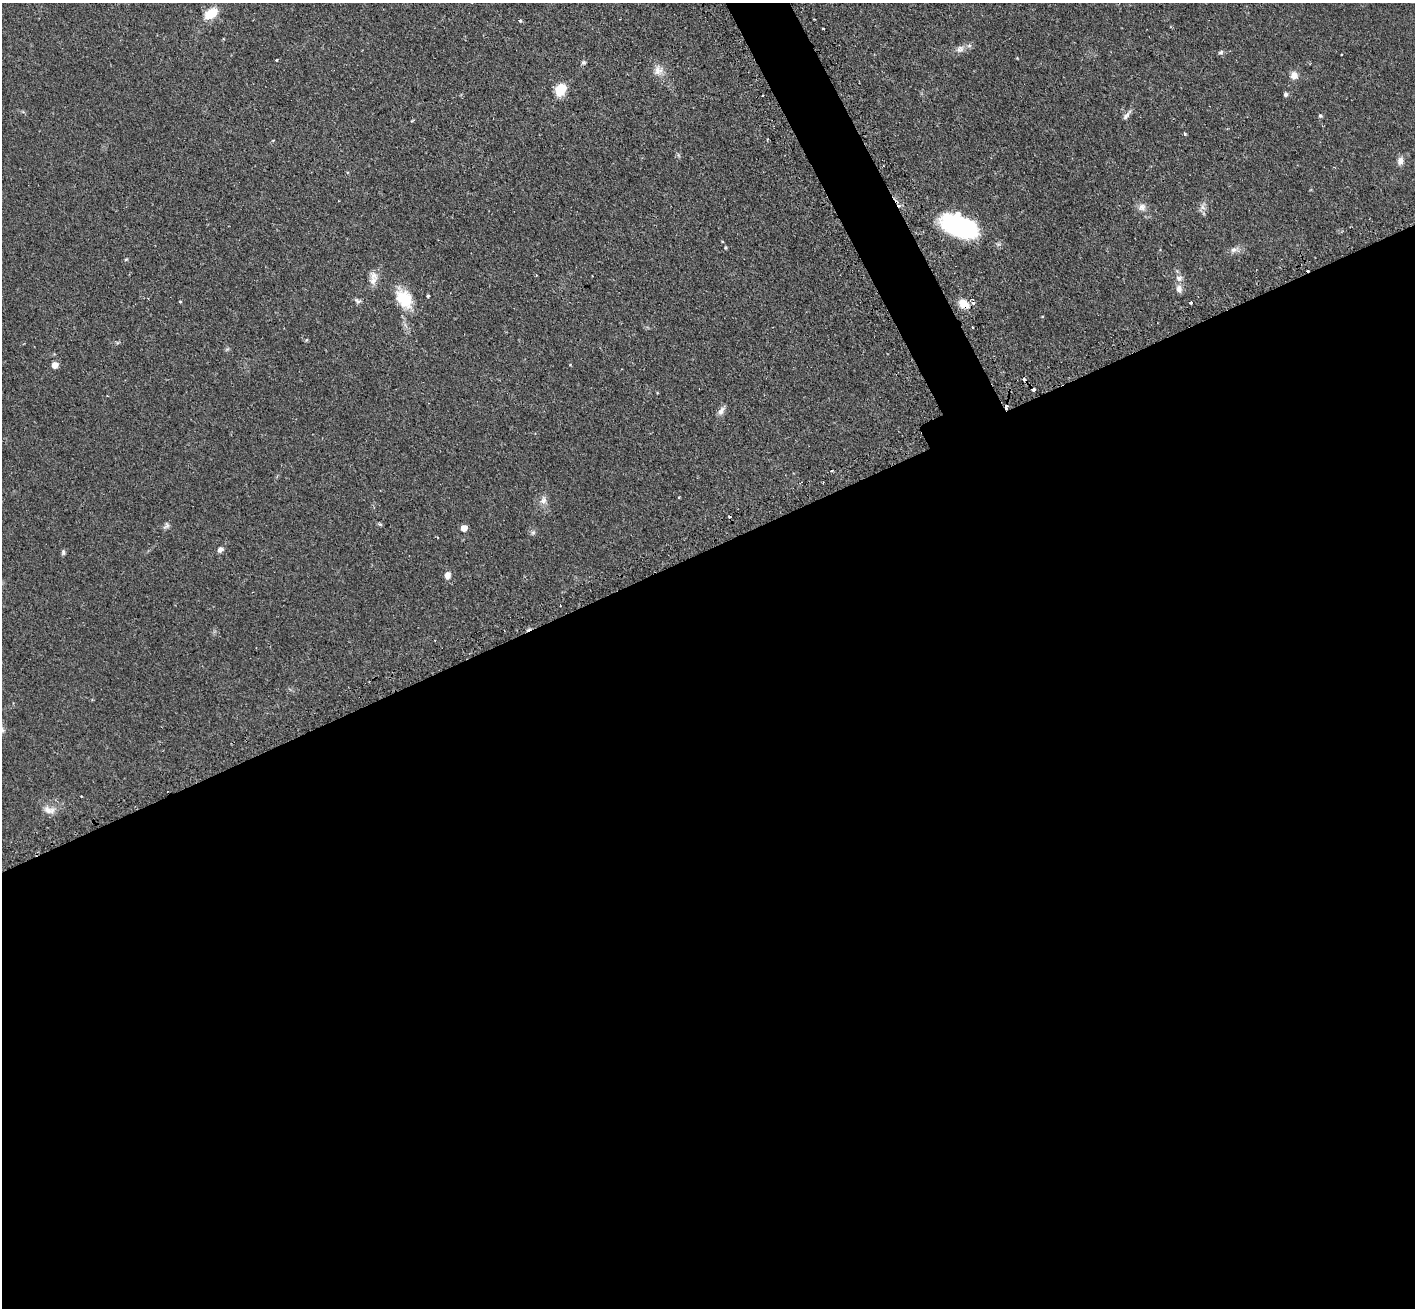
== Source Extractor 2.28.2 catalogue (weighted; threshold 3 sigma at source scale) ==
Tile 15 of 4 x 4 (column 3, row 4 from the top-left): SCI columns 2867-4279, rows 182-1487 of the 5734 x 5719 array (HDU 1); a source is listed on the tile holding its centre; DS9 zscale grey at full resolution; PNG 1417 x 1310 px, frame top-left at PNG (2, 3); no overlay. Shown black and unused: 60% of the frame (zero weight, under 2 of 3 exposures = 4% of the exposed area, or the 3 px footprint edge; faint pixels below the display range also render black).
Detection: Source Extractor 2.28.2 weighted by HDU 2 'WHT'; one run over the whole footprint, this tile lists its part. Background 0.12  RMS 0.0059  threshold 0.0263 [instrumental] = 3 sigma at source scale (4.5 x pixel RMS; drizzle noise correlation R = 1.50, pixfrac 1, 0.05/0.05 arcsec/px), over >= 5 px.
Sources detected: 61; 2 inside a brighter object's white glare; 12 cosmic-ray / hot-pixel residue — not listed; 1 inside a brighter listed object's ellipse — not listed separately; the other 46 listed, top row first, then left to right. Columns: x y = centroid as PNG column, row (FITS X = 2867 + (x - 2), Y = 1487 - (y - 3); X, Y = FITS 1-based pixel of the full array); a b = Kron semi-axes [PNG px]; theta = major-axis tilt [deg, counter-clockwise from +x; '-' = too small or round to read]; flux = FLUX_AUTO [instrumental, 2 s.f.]
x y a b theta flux
211 13 17 10 34 10
520 21 3 3 - 1.1
823 29 3 2 - 0.72
960 49 11 9 26 3
1221 52 8 5 20 1.1
276 60 3 2 - 0.77
584 62 6 5 - 0.99
658 71 14 11 29 4.7
1294 75 8 8 - 4.2
561 90 11 9 57 14
1285 94 6 5 - 1.2
1126 115 17 5 54 2.2
1320 116 6 3 -8 0.72
1185 134 5 3 - 0.69
1400 161 10 8 77 2.8
1142 207 10 10 - 3.2
1203 207 8 5 -59 2
955 226 31 24 -17 36
725 247 5 4 - 0.68
1234 250 10 7 25 2.4
126 259 4 4 - 0.64
1179 278 9 7 -59 2.7
373 280 13 10 89 4.5
1179 289 10 7 -78 2.8
428 296 3 3 - 0.99
404 298 26 17 -54 17
180 301 4 3 - 0.44
358 301 10 6 -20 1.5
1191 303 3 3 - 1.7
964 304 14 10 -32 6.6
973 327 2 2 - 0.53
306 340 5 4 - 0.6
55 365 5 5 - 6.1
570 365 3 3 - 0.56
1033 389 3 3 - 3
657 393 4 3 - 0.4
721 411 13 7 61 2.7
543 500 12 8 72 3
380 524 6 4 -43 0.72
166 526 9 7 54 1.6
464 528 5 5 - 7
533 532 6 6 - 1.1
220 550 7 6 - 2
63 552 7 5 90 1
447 575 8 7 - 3.2
49 810 18 9 -15 4.3
Overlapping masked pixels (flux is a lower limit): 2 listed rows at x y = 964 304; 1033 389